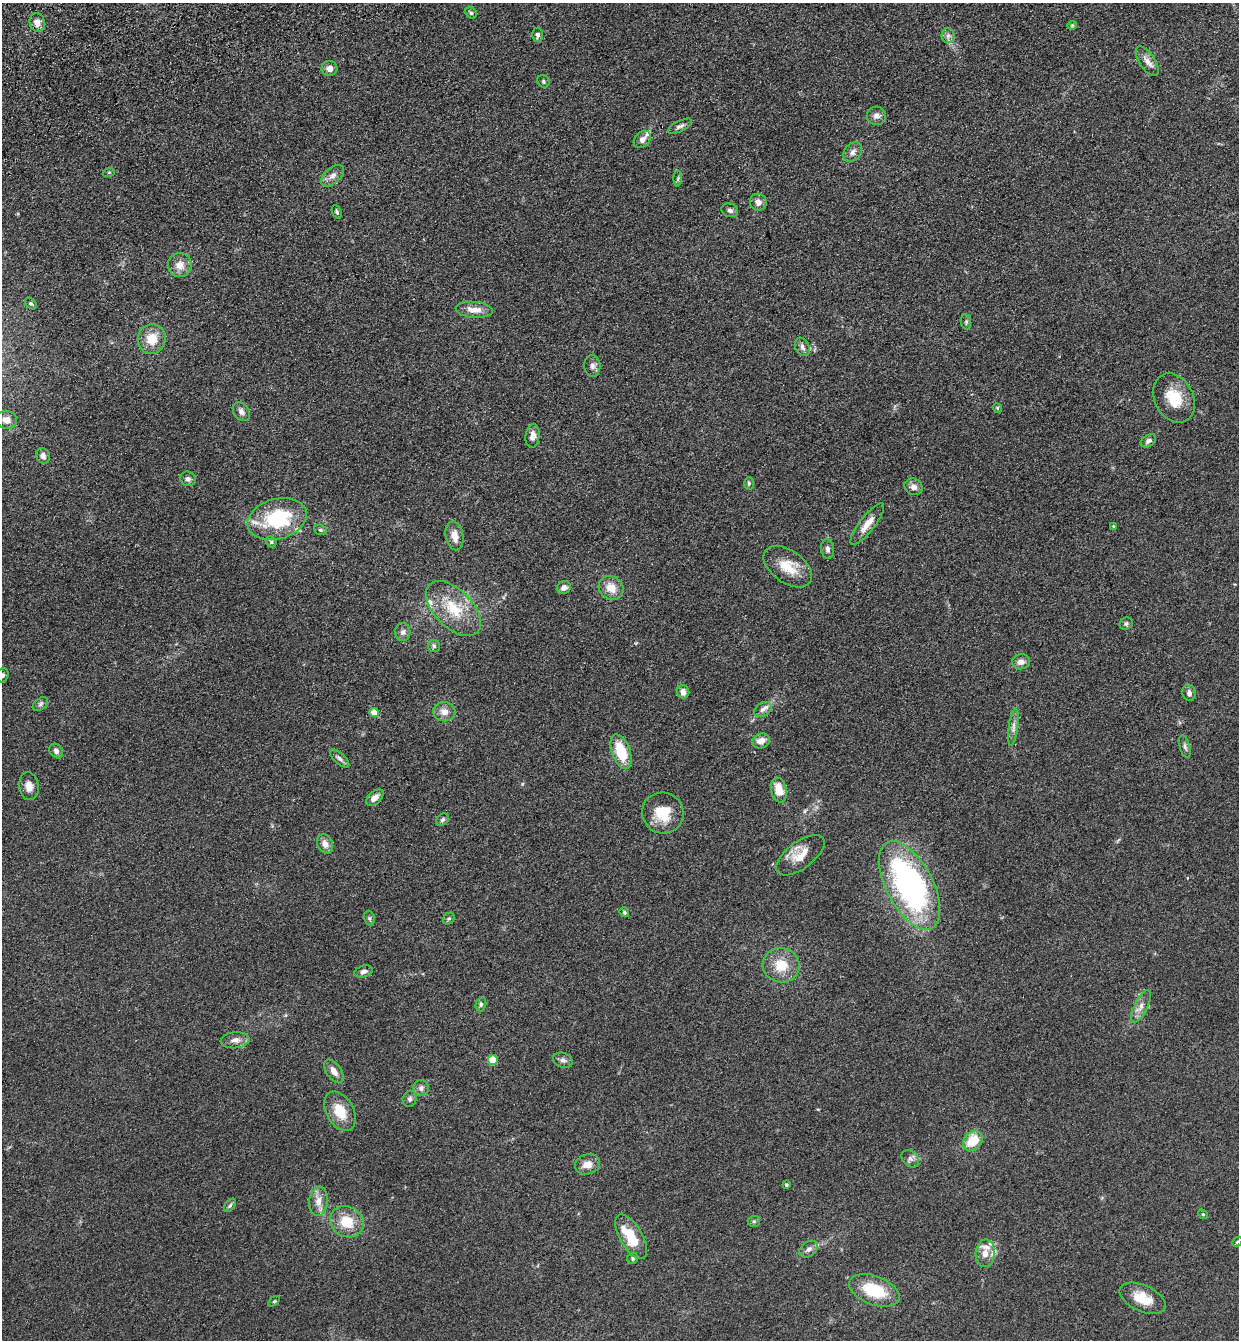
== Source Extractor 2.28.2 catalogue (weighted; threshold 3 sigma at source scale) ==
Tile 11 of 4 x 4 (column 3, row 3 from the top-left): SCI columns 2674-3910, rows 1452-2789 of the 5469 x 5580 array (HDU 1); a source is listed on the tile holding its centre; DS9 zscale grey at full resolution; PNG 1241 x 1342 px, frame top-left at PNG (2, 3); each listed source drawn as its Kron ellipse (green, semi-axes under 4 px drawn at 4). Shown black and unused: <1% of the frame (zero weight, under 3 of 4 exposures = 6% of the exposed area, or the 3 px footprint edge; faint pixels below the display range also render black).
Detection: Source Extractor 2.28.2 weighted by HDU 2 'WHT'; one run over the whole footprint, this tile lists its part. Background 0.157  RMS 0.01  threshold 0.045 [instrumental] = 3 sigma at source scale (4.5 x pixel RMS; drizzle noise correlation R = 1.50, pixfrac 1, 0.05/0.05 arcsec/px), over >= 5 px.
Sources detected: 110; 8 inside a brighter listed object's ellipse — not listed separately; the other 102 listed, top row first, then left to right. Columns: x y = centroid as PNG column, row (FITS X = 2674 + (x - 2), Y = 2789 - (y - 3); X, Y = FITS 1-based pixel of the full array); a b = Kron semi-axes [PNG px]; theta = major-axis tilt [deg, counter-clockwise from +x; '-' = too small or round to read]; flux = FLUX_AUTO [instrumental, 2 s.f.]
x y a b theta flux
471 13 6 5 - 1.4
37 22 9 7 -75 7.8
1072 25 5 4 - 0.97
538 35 7 5 87 2.8
948 36 7 6 - 3.4
1147 61 17 7 -56 6.8
329 68 8 7 - 5.3
543 81 6 6 - 1.8
877 116 9 9 - 5
680 126 13 5 26 3.1
642 139 10 7 45 4.7
853 152 11 8 49 4.8
109 172 6 4 19 1.2
332 176 14 7 41 5.8
678 178 8 4 89 1.6
758 202 8 8 - 5.6
730 210 8 6 -18 3
337 212 7 4 -67 1.9
180 265 12 11 - 10
31 303 6 4 -46 1.5
474 310 18 8 -5 11
966 322 8 5 -83 1.6
152 339 15 14 - 17
802 347 9 6 -65 3.6
592 366 11 8 -87 4.3
1174 398 26 19 -62 28
997 408 5 4 - 1.2
241 411 10 7 -52 4.6
6 420 10 8 -7 7.4
533 436 12 7 83 7.1
1148 441 8 5 34 3.2
43 456 8 6 -63 4.2
188 479 8 7 - 3.4
749 483 6 5 - 1.7
913 487 9 8 - 5.1
277 519 30 20 16 73
867 524 25 7 52 11
1113 526 4 3 - 0.82
320 530 6 5 - 1.7
454 536 14 8 -79 9.3
271 542 6 5 - 1.3
827 549 10 6 -84 3.5
788 567 27 16 -36 22
564 588 7 6 - 5
611 588 13 11 -37 13
453 609 34 19 -45 37
1126 624 7 6 - 2
403 632 9 7 87 3.6
434 646 6 6 - 1.9
1021 662 9 7 7 5.4
2 675 7 6 - 2.5
683 692 7 6 - 5.7
1189 693 8 6 -74 3.4
40 704 8 5 37 2.2
763 709 9 6 33 4
374 712 5 4 - 17
444 712 11 9 -7 7.7
1013 727 19 4 83 4.9
761 741 9 7 18 7.8
1185 746 12 5 -75 2.8
56 751 8 6 -53 3.2
621 752 18 9 -70 33
340 758 12 5 -43 3.4
29 786 14 9 -82 7.6
779 790 12 7 -79 16
375 798 10 6 43 6.8
663 813 21 20 - 25
443 820 7 5 46 2.3
325 844 10 7 -64 7.1
800 855 28 13 36 17
910 885 48 23 -62 250
624 912 5 4 - 1.4
369 918 7 5 -73 1.9
449 919 6 5 - 1.6
781 965 18 17 - 22
363 972 9 6 17 3.8
481 1004 7 5 76 1.8
1141 1006 18 6 63 6.8
235 1040 14 8 5 6.2
493 1060 5 5 - 30
563 1060 10 7 -20 3.8
334 1071 13 7 -55 7.4
421 1088 8 7 - 4.2
410 1099 8 7 - 2.8
340 1111 21 13 -61 21
973 1141 11 8 46 24
910 1159 10 7 -44 3.4
587 1164 13 10 19 8.6
786 1185 4 3 - 1.7
319 1201 15 9 84 9.5
230 1205 7 4 53 1.9
1203 1214 5 4 - 1.2
754 1221 6 5 - 1.7
347 1222 17 15 -29 24
631 1237 25 11 -60 26
1237 1242 6 4 44 1.2
809 1249 10 7 37 4.3
985 1253 14 9 87 8.7
633 1258 6 5 - 1.7
874 1290 26 14 -20 38
1143 1298 25 13 -25 20
274 1301 6 3 37 1.1
Isophote crosses this tile's border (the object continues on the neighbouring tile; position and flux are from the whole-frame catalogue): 1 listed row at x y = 2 675